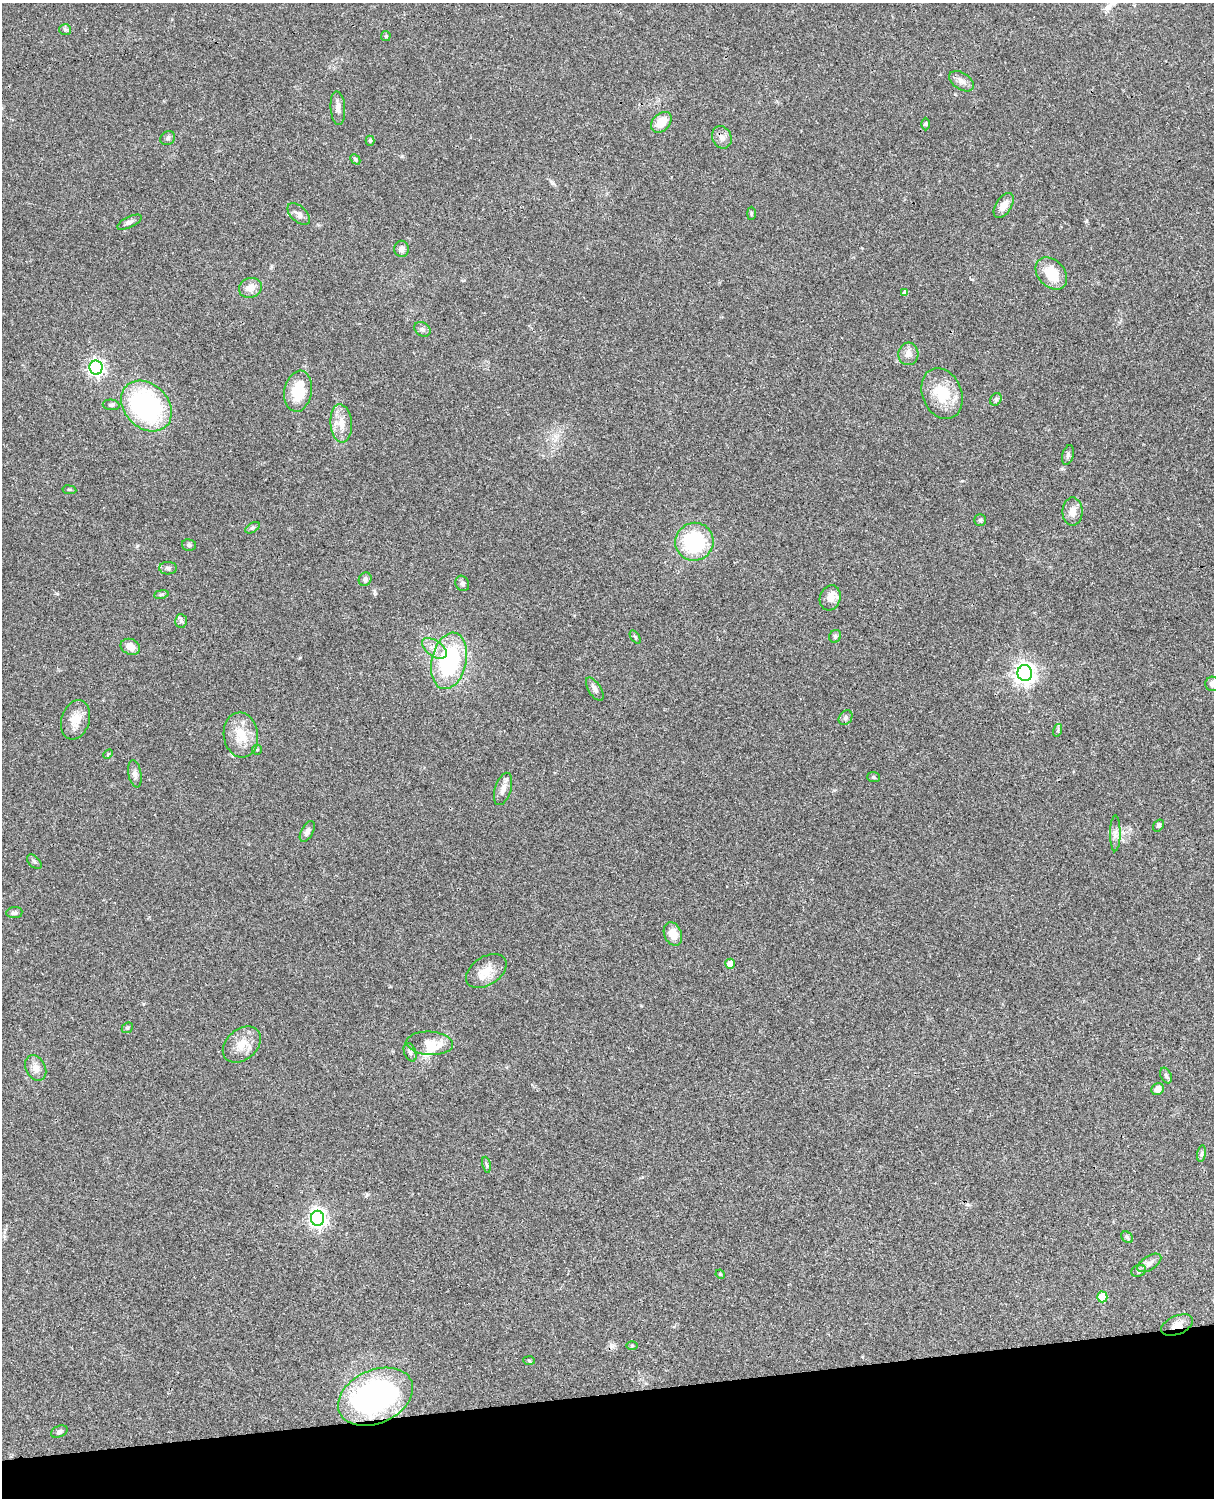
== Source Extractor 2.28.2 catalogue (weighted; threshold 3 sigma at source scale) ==
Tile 10 of 4 x 3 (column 2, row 3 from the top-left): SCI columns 1334-2545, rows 278-1773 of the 5089 x 4929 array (HDU 1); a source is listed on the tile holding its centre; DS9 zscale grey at full resolution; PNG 1216 x 1500 px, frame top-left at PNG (2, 3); each listed source drawn as its Kron ellipse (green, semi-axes under 4 px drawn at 4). Shown black and unused: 7% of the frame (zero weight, under 3 of 4 exposures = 6% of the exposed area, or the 3 px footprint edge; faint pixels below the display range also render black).
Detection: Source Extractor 2.28.2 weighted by HDU 2 'WHT'; one run over the whole footprint, this tile lists its part. Background 0.0781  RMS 0.006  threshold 0.0269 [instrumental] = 3 sigma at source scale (4.5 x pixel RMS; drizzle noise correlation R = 1.50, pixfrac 1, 0.05/0.05 arcsec/px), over >= 5 px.
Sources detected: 88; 3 inside a brighter listed object's ellipse — not listed separately; the other 85 listed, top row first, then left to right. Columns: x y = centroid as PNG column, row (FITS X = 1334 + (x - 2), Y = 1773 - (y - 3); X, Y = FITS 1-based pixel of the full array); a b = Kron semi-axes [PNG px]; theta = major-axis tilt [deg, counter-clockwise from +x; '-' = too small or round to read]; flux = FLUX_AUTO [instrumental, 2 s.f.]
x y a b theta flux
65 30 6 5 - 0.96
386 36 5 5 - 0.65
961 81 14 8 -33 3.4
338 108 17 7 -86 3.5
661 122 12 8 47 8.8
926 124 6 4 -90 0.74
722 137 11 9 -66 3.1
168 138 8 6 36 1.4
370 141 5 4 - 0.87
355 159 6 4 -47 0.84
1004 206 14 8 57 5
751 213 7 3 -90 0.78
299 214 13 7 -43 2.8
129 222 13 5 26 2.2
401 249 8 7 - 3
1051 273 18 13 -47 16
250 288 11 9 19 5.4
905 293 4 4 - 2.5
422 329 8 6 -32 1.7
908 354 11 10 - 3.6
96 368 7 6 - 180
298 391 21 13 80 20
942 394 26 19 -68 20
996 399 7 5 58 1.2
111 405 8 5 -6 1.3
146 406 28 22 -45 93
341 423 19 11 -85 7.6
1068 455 10 5 75 1.5
69 490 7 3 -9 0.71
1072 512 14 10 -90 5.4
980 520 5 5 - 1.1
252 528 8 4 30 1.1
694 542 19 18 - 45
189 545 7 5 -12 1.2
168 568 9 6 1 1.7
365 579 7 6 - 1.9
462 583 8 6 -63 1.7
161 594 7 4 9 0.92
830 598 13 10 72 5.3
181 621 7 5 -85 1.4
835 636 7 5 60 1.2
635 637 7 3 -53 0.78
130 647 10 7 -22 4.7
434 648 14 8 -35 4.6
449 661 29 17 77 66
1025 673 8 7 - 350
1212 684 7 7 - 2.6
595 689 13 6 -57 2.7
846 718 8 6 54 1.6
75 720 20 14 72 8.2
1058 730 6 4 72 0.84
241 735 22 17 -83 13
257 750 5 4 - 0.72
108 754 5 3 - 0.61
135 774 14 6 -79 2.4
873 777 6 5 - 0.79
503 789 17 8 72 4
1158 825 6 5 - 1.2
307 831 11 5 61 2.5
1115 833 18 5 89 3
34 862 9 5 -45 1.3
14 913 8 5 6 1.5
673 934 12 8 -68 7.5
730 964 5 5 - 6.9
486 971 22 14 33 8.9
127 1028 6 4 42 0.88
430 1043 23 11 -3 8.2
242 1044 21 15 41 9.4
410 1052 9 6 -69 1.7
36 1068 13 9 -63 4.5
1166 1075 8 5 -63 1.3
1158 1089 6 5 - 4.5
1202 1154 8 4 81 1.1
486 1165 8 4 -80 0.99
318 1218 7 6 - 220
1127 1237 6 5 - 1.1
1149 1263 13 7 33 2.8
1139 1271 7 5 22 1.3
720 1274 5 4 - 0.57
1102 1297 5 5 - 17
1177 1325 17 9 23 5
632 1346 6 4 1 0.71
529 1360 6 4 -2 0.69
375 1397 39 26 24 130
59 1432 9 5 22 1.6
Overlapping masked pixels (flux is a lower limit): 2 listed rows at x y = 1177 1325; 375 1397
Isophote crosses this tile's border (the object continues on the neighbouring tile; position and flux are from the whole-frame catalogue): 1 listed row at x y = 1212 684
Unlisted compact peaks at least as high as the median listed source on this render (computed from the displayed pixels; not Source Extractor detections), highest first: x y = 402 156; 962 481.